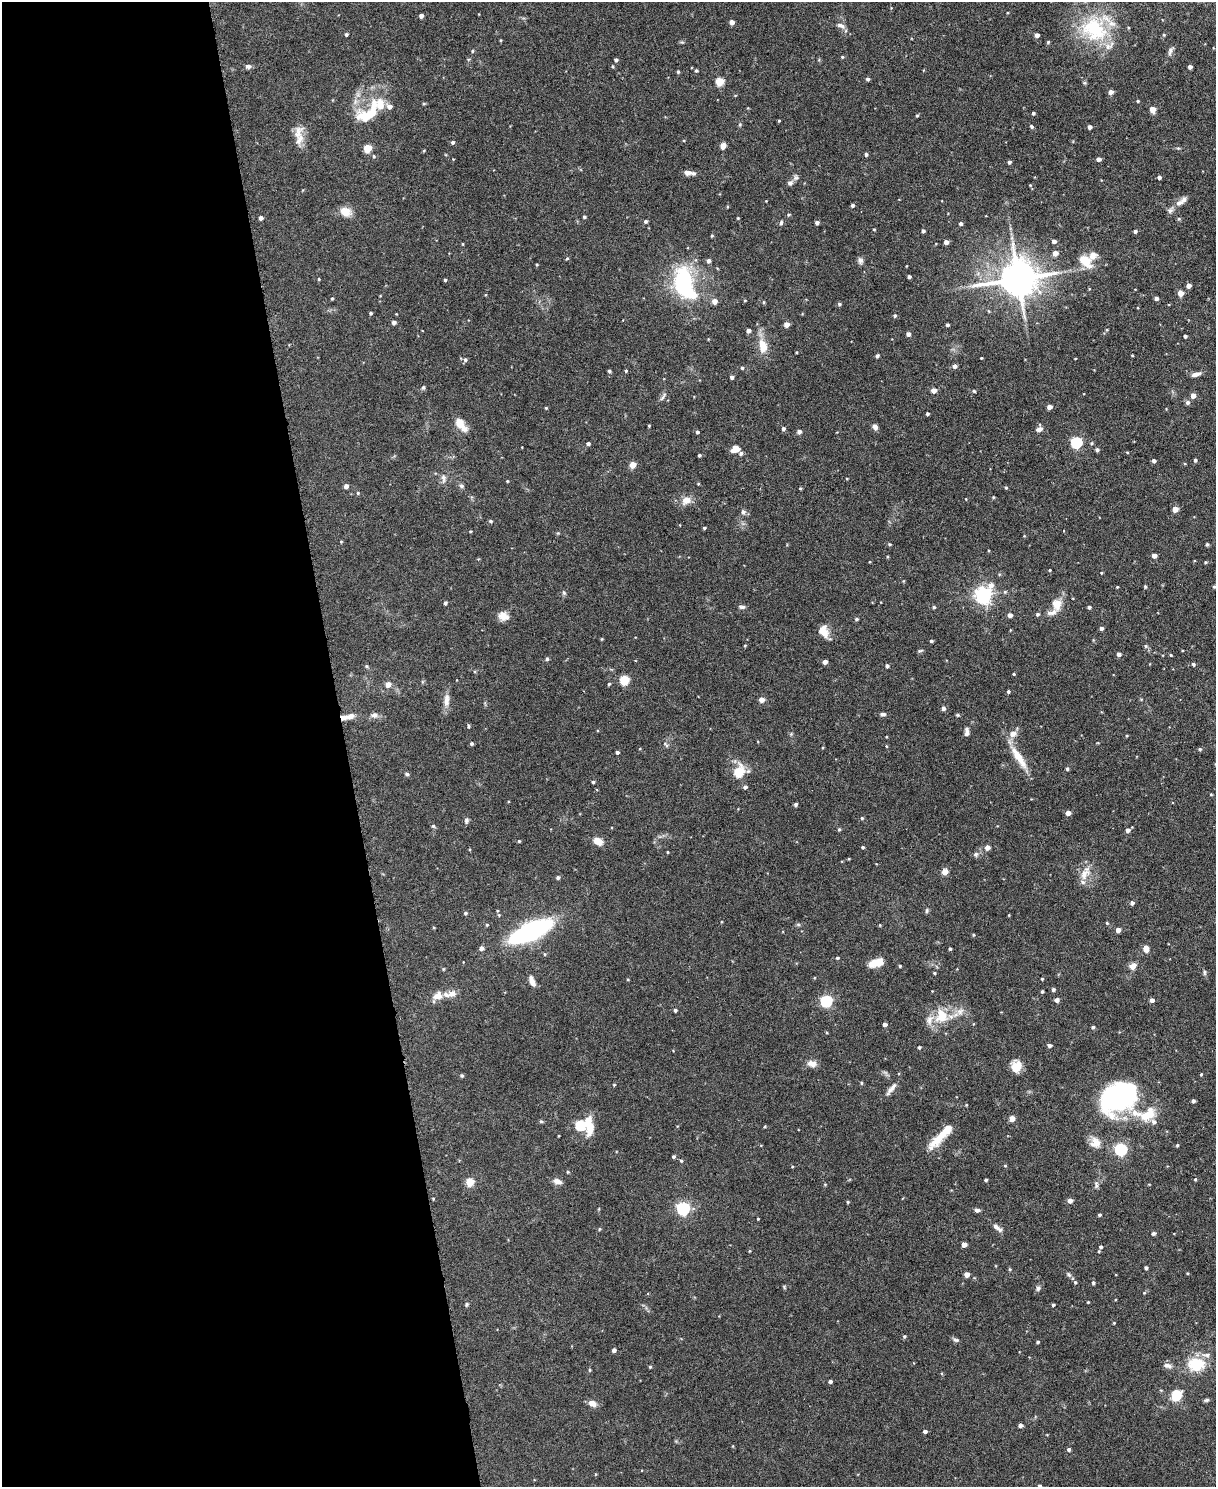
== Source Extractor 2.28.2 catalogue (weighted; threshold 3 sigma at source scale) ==
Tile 5 of 4 x 3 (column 1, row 2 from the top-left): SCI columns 3-1216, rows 1619-3103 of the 4863 x 4841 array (HDU 1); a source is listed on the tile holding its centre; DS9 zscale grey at full resolution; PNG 1218 x 1489 px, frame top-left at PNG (2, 2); no overlay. Shown black and unused: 28% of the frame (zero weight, under 3 of 6 exposures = <1% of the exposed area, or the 3 px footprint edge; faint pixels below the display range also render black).
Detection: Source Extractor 2.28.2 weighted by HDU 2 'WHT'; one run over the whole footprint, this tile lists its part. Background 0.12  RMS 0.0041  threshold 0.0169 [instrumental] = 3 sigma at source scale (4.09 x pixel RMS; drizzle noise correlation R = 1.36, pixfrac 0.8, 0.05/0.05 arcsec/px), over >= 5 px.
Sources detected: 355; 1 inside a brighter object's white glare — not listed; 15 inside a brighter listed object's ellipse — not listed separately; the other 339 listed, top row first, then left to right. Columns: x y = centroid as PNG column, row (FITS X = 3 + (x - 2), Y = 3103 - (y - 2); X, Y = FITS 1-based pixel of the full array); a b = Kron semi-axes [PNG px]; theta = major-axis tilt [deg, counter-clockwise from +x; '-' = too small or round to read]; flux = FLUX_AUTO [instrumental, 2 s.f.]
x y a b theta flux
421 16 4 4 - 1.5
732 22 4 4 - 2.5
841 25 12 5 -23 1.5
1094 29 38 31 -32 29
346 34 4 3 - 0.65
1037 35 4 4 - 2.2
1164 35 5 4 - 0.47
500 40 4 3 - 0.34
1048 42 4 4 - 0.47
472 51 4 3 - 0.44
1170 51 13 6 64 1.3
842 57 4 4 - 0.43
616 60 4 3 - 0.81
248 66 7 5 -5 1.2
612 66 4 3 - 0.41
1190 67 4 4 - 1.3
696 71 4 3 - 0.56
678 72 5 4 - 0.44
868 79 4 4 - 0.79
719 81 5 5 - 14
1111 92 4 4 - 2.1
735 95 4 3 - 0.28
1138 101 4 3 - 0.44
424 103 5 3 - 0.37
1152 110 4 4 - 5.1
1033 113 4 3 - 0.6
369 114 35 16 17 12
917 116 4 3 - 0.45
779 121 3 3 - 0.34
740 125 5 5 - 0.5
1031 126 5 4 - 0.69
1089 127 4 4 - 1.6
298 133 24 12 73 4.4
453 142 4 4 - 0.82
723 146 6 5 - 2.5
367 148 5 5 - 13
424 151 4 4 - 0.34
866 154 4 3 - 0.71
374 156 5 4 - 0.53
1098 159 4 4 - 1.6
1009 162 4 4 - 0.83
689 173 13 5 -6 2.1
1159 177 4 3 - 1.1
790 183 8 6 28 1.1
1030 185 4 4 - 0.31
1179 203 12 7 19 2.1
852 205 4 3 - 0.85
1170 211 8 5 63 1.2
345 212 12 9 -23 4.9
788 215 5 3 - 0.44
584 217 4 3 - 0.68
261 218 4 4 - 1.2
738 218 4 3 - 0.32
645 221 4 4 - 0.72
781 223 6 4 75 0.67
817 223 4 4 - 1
961 224 4 4 - 0.94
874 229 3 3 - 0.32
923 231 4 4 - 0.87
1135 231 4 4 - 0.88
712 236 4 4 - 0.39
1054 241 4 4 - 1.6
946 242 4 4 - 2.4
463 244 4 3 - 0.3
1055 253 5 4 - 2.5
1092 256 11 8 44 2.8
567 258 4 4 - 0.43
1084 260 9 5 -44 13
708 261 5 4 - 1.2
860 261 9 6 -85 1.2
537 264 3 3 - 0.36
909 277 3 3 - 0.97
1018 278 12 10 8 1200
319 279 3 3 - 0.39
445 280 3 3 - 0.54
682 283 39 18 89 32
1188 286 4 4 - 1.9
1180 293 4 4 - 5.1
332 298 3 3 - 0.39
1156 298 4 4 - 1.1
745 300 4 3 - 0.32
714 301 5 4 - 3.1
764 302 5 3 - 0.37
839 304 5 4 - 0.66
371 313 4 3 - 0.55
895 315 5 4 - 0.58
394 323 4 4 - 1.4
786 324 4 4 - 3.1
947 325 3 3 - 0.7
748 330 4 4 - 1.7
1107 330 5 3 - 0.45
908 334 4 4 - 1.4
1185 336 3 3 - 0.79
763 346 15 9 -80 5.9
1132 355 4 3 - 0.28
877 356 5 4 - 0.63
981 358 3 3 - 0.3
1075 358 3 2 - 0.26
465 360 5 5 - 0.76
955 366 5 4 - 1.5
742 368 4 4 - 0.56
609 371 4 3 - 0.61
626 371 4 4 - 0.43
1196 374 12 5 15 1.9
732 377 4 4 - 1.3
423 387 5 4 - 0.54
934 390 4 4 - 3.1
974 391 4 4 - 0.49
1193 396 5 4 - 2.6
663 397 13 4 55 0.99
1187 402 6 6 - 0.93
1049 407 4 4 - 2.3
546 408 3 3 - 0.4
927 414 3 3 - 0.63
461 424 15 8 -51 5.7
649 426 3 3 - 0.38
875 427 7 5 -60 1.6
783 429 4 4 - 0.84
1039 429 9 6 20 1.5
697 432 4 4 - 0.62
799 432 4 4 - 1.7
1076 442 5 5 - 38
1091 443 5 4 - 0.52
588 444 4 4 - 0.9
735 449 8 6 21 4.5
1097 450 4 4 - 0.94
1127 452 4 3 - 0.31
741 453 5 5 - 0.9
699 455 3 3 - 0.58
1195 460 4 3 - 0.61
1154 461 4 4 - 1.1
632 465 4 4 - 6.7
443 478 14 6 -87 1.7
507 481 3 3 - 0.33
346 486 4 4 - 1.9
461 486 6 6 - 0.9
1006 487 4 4 - 0.42
800 488 4 3 - 0.39
358 493 4 4 - 0.45
993 497 4 4 - 0.34
966 499 4 2 - 0.23
686 501 13 10 22 3.5
1175 509 4 4 - 4.3
743 512 7 6 - 1.1
490 521 5 4 - 0.64
704 528 3 3 - 0.48
470 531 4 3 - 0.34
558 533 4 4 - 0.38
341 542 4 3 - 0.34
890 544 4 3 - 0.45
1207 544 4 4 - 0.52
1154 555 4 4 - 2.6
1205 562 4 3 - 0.44
1050 570 3 3 - 0.34
1101 573 3 3 - 0.33
903 581 5 3 - 0.32
1117 587 3 3 - 0.35
1145 587 4 3 - 0.5
1214 587 4 3 - 0.45
564 593 7 5 -74 0.73
983 595 7 6 - 160
445 603 4 3 - 0.8
1057 604 14 12 -76 4.6
742 607 9 4 -3 0.9
934 607 4 4 - 0.59
1089 607 3 3 - 0.79
1037 614 5 4 - 0.68
1010 615 4 4 - 2
503 616 13 9 -20 3.2
856 619 4 4 - 0.63
1101 628 4 4 - 1.2
1010 630 4 3 - 0.27
823 631 13 9 -68 4.5
931 641 4 3 - 0.63
745 646 4 3 - 0.34
1145 646 5 4 - 0.5
1182 650 3 2 - 0.31
920 651 8 3 6 0.53
1119 654 4 4 - 1.5
1171 655 4 3 - 0.33
547 659 4 4 - 0.64
825 662 4 4 - 1.9
1193 664 4 4 - 0.67
367 666 5 4 - 0.55
887 666 4 4 - 0.91
1014 674 3 3 - 0.4
624 680 5 5 - 19
388 684 5 5 - 3.1
609 684 4 3 - 0.54
1008 692 4 3 - 0.62
447 700 19 7 87 3
761 700 4 4 - 3.1
943 708 4 4 - 1.6
882 714 7 5 4 1.1
374 715 10 8 1 1.6
958 715 5 4 - 0.44
350 716 13 8 17 2.6
468 726 5 3 - 0.5
967 732 10 5 89 1.4
1013 734 10 9 - 2.6
1127 736 3 3 - 0.39
472 743 4 4 - 0.6
1098 743 4 2 - 0.29
666 745 9 4 -47 0.67
886 746 4 3 - 0.32
1200 749 5 4 - 0.5
617 752 3 3 - 0.79
1018 757 36 8 -56 7.5
1067 769 5 4 - 0.65
739 772 6 5 - 22
407 774 5 5 - 0.62
593 782 3 3 - 0.55
745 787 4 4 - 1
1211 794 3 3 - 0.39
795 804 4 4 - 0.77
1068 813 4 4 - 2.8
862 818 4 4 - 0.53
466 820 7 5 77 0.95
433 826 5 5 - 0.59
839 829 5 4 - 0.52
1128 830 4 4 - 1.6
519 841 3 3 - 0.41
598 841 11 8 -25 3.5
863 847 4 3 - 0.59
987 847 4 4 - 2.3
667 852 3 3 - 0.33
976 854 7 6 - 1
945 872 4 4 - 4.8
1085 873 23 10 63 4.6
558 877 4 4 - 0.97
1132 903 4 4 - 1.3
926 911 7 3 89 0.55
465 913 5 4 - 0.64
499 915 5 5 - 0.56
1009 915 4 3 - 0.28
1107 923 4 4 - 0.44
798 924 6 4 -19 0.52
487 925 4 4 - 0.42
1118 930 4 4 - 2.6
531 931 32 12 24 80
973 935 4 4 - 0.41
481 948 4 4 - 1.7
950 949 3 3 - 0.58
1146 949 7 6 - 2.4
545 954 5 3 - 0.37
837 958 4 3 - 0.48
876 963 17 8 18 5.3
900 966 4 3 - 0.5
1132 966 9 7 35 2.3
443 969 5 3 - 0.34
1204 972 8 4 -90 0.7
934 973 4 3 - 0.45
1042 979 3 3 - 0.38
532 981 12 5 -68 2.6
1053 989 4 4 - 0.89
1042 991 4 3 - 0.47
452 994 14 10 16 2.9
437 996 15 11 20 3.8
1057 1000 4 4 - 1.6
1152 1000 4 4 - 1.8
826 1001 5 5 - 48
675 1010 4 4 - 0.66
960 1011 11 9 27 2.7
942 1016 21 17 86 10
885 1024 4 4 - 1.3
1093 1027 4 3 - 0.71
1049 1045 5 4 - 0.97
919 1047 4 3 - 0.61
812 1063 12 8 -14 2.5
1016 1066 13 11 80 4.8
1201 1074 4 3 - 0.41
462 1076 4 4 - 0.62
861 1083 5 3 - 0.4
614 1085 4 4 - 0.36
891 1089 21 5 52 2.2
1118 1097 36 26 29 72
1193 1101 4 3 - 1
1150 1114 15 13 41 5.6
1012 1119 4 4 - 4
541 1121 5 4 - 0.52
580 1125 5 5 - 27
589 1126 21 8 -84 7.3
558 1136 4 2 - 0.29
939 1137 36 9 50 8.5
1095 1143 14 13 - 4.1
1177 1145 4 4 - 0.5
1121 1149 6 5 - 53
673 1156 4 4 - 0.58
681 1161 5 4 - 0.44
1005 1166 4 3 - 0.34
568 1172 4 4 - 0.4
1195 1179 4 4 - 0.43
986 1180 3 3 - 0.61
557 1181 10 7 -18 2.1
470 1182 5 5 - 13
1096 1185 10 5 -83 1
433 1199 4 3 - 0.31
1070 1201 5 4 - 2.3
848 1202 4 3 - 0.44
683 1208 6 5 - 62
977 1210 6 5 - 1
1099 1215 4 3 - 0.6
758 1219 3 3 - 0.32
997 1228 15 5 -39 1.8
599 1229 5 3 - 0.34
1153 1233 5 4 - 0.67
964 1245 4 4 - 2.3
1100 1247 4 4 - 0.74
749 1251 5 3 - 0.33
1099 1251 4 3 - 0.31
1146 1268 3 3 - 0.98
1010 1269 4 3 - 0.38
967 1274 4 4 - 3.2
1069 1274 7 5 -47 0.77
1075 1282 4 4 - 0.58
1093 1283 4 3 - 0.65
1038 1288 7 6 - 0.95
1144 1293 5 4 - 0.37
1088 1302 3 3 - 0.33
466 1304 6 4 72 0.54
1053 1305 3 3 - 0.69
1114 1323 3 3 - 0.33
904 1336 5 4 - 0.56
956 1340 8 5 -9 0.83
1038 1342 4 3 - 0.6
614 1350 4 4 - 1.4
1206 1355 12 6 -4 1.7
1196 1364 7 6 - 27
1167 1365 12 6 -12 1.7
650 1367 4 4 - 0.43
590 1370 5 3 - 0.41
830 1381 4 3 - 0.96
1176 1396 9 8 - 11
1207 1400 7 4 25 0.65
592 1403 8 7 - 2.8
1020 1425 4 3 - 1.4
925 1431 4 4 - 1.1
1069 1449 4 4 - 0.9
1040 1486 4 4 - 0.64
Isophote crosses this tile's border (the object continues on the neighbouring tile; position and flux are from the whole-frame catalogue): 2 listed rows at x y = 1094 29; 1040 1486